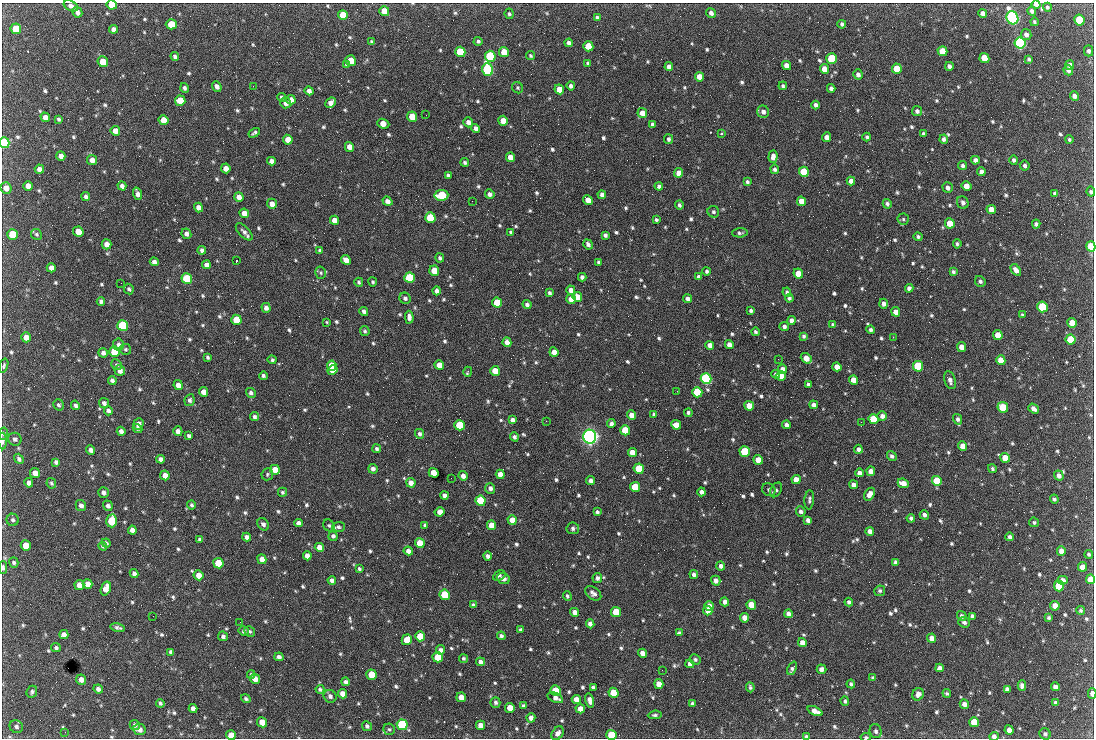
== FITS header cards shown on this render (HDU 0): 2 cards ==
NAXIS1  =                 1092 /fastest changing axis
NAXIS2  =                  736 /next to fastest changing axis

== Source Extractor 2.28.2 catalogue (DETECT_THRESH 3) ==
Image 1092 x 736 px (HDU 0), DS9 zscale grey, 1 PNG px = 1 image px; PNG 1096 x 740 px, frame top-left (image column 1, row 736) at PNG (2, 3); each listed source drawn as its Kron ellipse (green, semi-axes under 4 px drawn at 4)
Background 1880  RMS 40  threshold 120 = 3 sigma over >= 5 px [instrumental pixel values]
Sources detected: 855; of the 855, the 500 brightest by FLUX_AUTO listed and drawn (355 fainter detections omitted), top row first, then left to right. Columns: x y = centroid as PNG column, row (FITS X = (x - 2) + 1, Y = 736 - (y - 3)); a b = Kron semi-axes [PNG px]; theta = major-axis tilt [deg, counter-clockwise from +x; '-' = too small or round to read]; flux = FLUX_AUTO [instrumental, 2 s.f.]
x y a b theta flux
1036 4 4 4 - 8.5e+03
112 5 5 4 - 6.8e+04
71 6 8 4 -27 1.1e+04
1047 7 4 4 - 5.4e+03
384 11 5 5 - 5.1e+04
1032 11 4 4 - 8.6e+03
77 12 5 5 - 1.1e+04
711 13 5 4 - 1.1e+04
983 13 4 4 - 1.2e+04
509 14 5 4 - 5.2e+03
343 15 5 5 - 5.4e+04
597 17 4 3 - 4.7e+03
1012 18 7 6 - 1.1e+06
1079 20 5 5 - 1.5e+05
1034 22 4 3 - 4.8e+03
171 24 5 5 - 4.7e+04
842 24 4 3 - 5.6e+03
16 29 5 5 - 7.3e+04
113 29 4 4 - 1.0e+04
1026 34 5 5 - 9.8e+03
478 41 4 4 - 5.3e+03
372 42 3 3 - 4.8e+03
569 43 4 4 - 9.6e+03
1020 43 6 5 - 7.4e+05
588 46 5 5 - 5.7e+04
942 51 5 5 - 5.5e+04
1088 51 5 4 - 7.2e+03
460 52 5 5 - 1.6e+05
504 52 5 4 - 3.7e+04
175 56 4 4 - 7.1e+03
490 56 5 5 - 2.6e+05
530 56 5 4 - 4.7e+03
984 58 5 4 - 5.6e+04
832 59 5 5 - 1.9e+05
1029 59 4 3 - 5.7e+03
351 61 5 5 - 4.5e+04
103 62 5 5 - 7.5e+04
588 63 4 4 - 4.7e+03
346 65 4 3 - 4.8e+03
787 65 4 4 - 2.0e+04
1070 65 5 4 - 1.2e+04
949 66 4 4 - 9.4e+03
669 67 4 4 - 1.5e+04
824 69 5 4 - 2.5e+04
897 69 5 5 - 8.8e+04
488 70 6 5 - 5.5e+05
1068 70 5 4 - 9.2e+03
858 74 5 5 - 9.8e+03
699 77 5 4 - 3.0e+04
217 86 5 4 - 1.0e+04
253 86 2 2 - 1.9e+04
571 86 4 4 - 8.8e+03
783 86 4 3 - 4.7e+03
184 88 5 4 - 7.7e+03
518 88 6 5 - 5.0e+03
831 88 4 4 - 9.4e+03
559 89 5 4 - 4.0e+04
309 91 4 4 - 1.1e+04
1074 96 5 4 - 1.1e+04
281 97 4 4 - 4.7e+03
291 100 5 4 - 1.8e+04
180 101 5 5 - 6.0e+04
286 103 5 5 - 1.3e+04
331 103 6 4 42 1.5e+04
816 105 4 3 - 8.8e+03
917 111 5 5 - 8.4e+03
763 112 6 6 - 1.1e+04
642 113 5 5 - 2.9e+04
426 115 2 2 - 6.0e+03
45 117 5 4 - 1.4e+04
412 117 5 5 - 4.9e+04
59 119 4 3 - 5.4e+03
163 120 5 5 - 3.8e+04
503 121 5 5 - 3.3e+04
468 122 5 4 - 1.2e+04
383 124 6 4 -23 2.7e+04
652 124 4 3 - 6.2e+03
476 128 5 4 - 1.1e+04
115 131 5 4 - 2.1e+04
254 133 6 3 31 5.5e+03
721 134 3 3 - 5.8e+03
923 134 4 3 - 6.1e+03
827 137 5 4 - 1.6e+04
867 137 4 3 - 5.5e+03
668 139 5 4 - 6.7e+03
944 139 4 4 - 9.0e+03
288 140 5 4 - 2.7e+04
1069 140 4 4 - 5.0e+03
4 143 5 5 - 2.5e+05
349 147 5 4 - 2.2e+04
61 156 5 4 - 1.5e+04
510 157 5 4 - 2.8e+04
773 157 6 4 86 1.5e+04
92 160 5 5 - 1.7e+04
975 160 4 4 - 9.7e+03
1014 160 4 4 - 7.1e+03
271 161 4 4 - 1.2e+04
465 162 4 4 - 6.2e+03
1025 165 5 5 - 7.1e+03
963 166 4 4 - 6.6e+03
226 168 5 4 - 2.0e+04
39 169 4 4 - 1.1e+04
775 169 5 4 - 7.5e+03
804 172 5 5 - 1.4e+05
981 172 4 4 - 1.3e+04
678 173 5 4 - 1.8e+04
448 175 4 3 - 5.2e+03
851 181 4 4 - 1.3e+04
747 182 4 3 - 5.7e+03
28 186 5 4 - 1.9e+04
122 186 4 4 - 1.0e+04
659 186 4 3 - 7.6e+03
966 186 5 4 - 2.4e+04
6 188 6 5 - 2.1e+04
948 188 5 5 - 1.1e+04
1091 192 5 4 - 5.0e+03
1055 193 4 4 - 6.2e+03
137 194 6 4 -70 1.3e+04
490 194 5 4 - 1.0e+04
441 195 7 5 6 1.6e+05
602 195 4 4 - 9.7e+03
86 197 4 4 - 7.7e+03
239 197 5 4 - 1.8e+04
588 200 5 4 - 3.1e+04
387 201 5 4 - 1.3e+04
472 201 2 2 - 5.7e+03
801 201 5 4 - 3.1e+04
963 203 6 5 - 9.6e+03
272 204 5 4 - 1.7e+04
887 204 5 4 - 6.9e+03
679 205 4 3 - 5.6e+03
198 207 5 4 - 1.7e+04
991 209 5 4 - 2.5e+04
713 212 6 5 - 6.5e+03
244 213 5 4 - 2.1e+04
430 218 5 5 - 1.4e+05
903 219 5 5 - 5.9e+03
334 220 4 4 - 2.4e+04
656 220 4 3 - 5.2e+03
950 223 5 4 - 5.4e+04
1036 224 4 4 - 7.7e+03
78 232 5 5 - 3.1e+04
244 232 11 5 -46 1.1e+04
511 232 4 3 - 5.3e+03
740 233 8 4 4 6.5e+03
13 234 5 5 - 9.5e+04
36 234 6 5 - 5.2e+03
186 234 5 5 - 9.4e+03
605 235 4 4 - 7.5e+03
918 237 4 4 - 5.6e+03
106 244 5 5 - 1.8e+04
588 244 5 4 - 7.7e+03
957 244 5 4 - 4.7e+03
1091 246 5 4 - 7.5e+04
202 250 4 3 - 8.2e+03
320 250 3 3 - 4.9e+03
440 258 4 4 - 6.4e+03
346 260 5 4 - 2.0e+04
236 261 3 2 - 1.1e+05
154 262 4 4 - 9.5e+03
598 262 4 3 - 5.4e+03
206 265 4 4 - 1.2e+04
51 268 5 4 - 1.6e+04
1016 270 6 4 -54 1.5e+04
434 271 5 5 - 5.3e+04
707 271 4 4 - 5.7e+03
953 272 4 3 - 5.0e+03
321 273 6 5 - 4.7e+03
798 273 5 4 - 3.9e+04
582 277 4 4 - 8.7e+03
699 277 4 4 - 7.7e+03
409 278 5 5 - 2.5e+05
187 279 5 5 - 2.0e+05
980 281 6 5 - 6.7e+03
359 282 4 4 - 5.5e+03
373 282 4 4 - 4.7e+03
121 283 2 2 - 8.7e+03
909 288 4 4 - 9.4e+03
129 289 5 4 - 5.9e+03
571 290 4 4 - 1.6e+04
437 291 4 4 - 1.1e+04
787 292 4 4 - 5.8e+03
549 293 4 3 - 6.0e+03
577 297 5 4 - 2.6e+04
405 298 6 5 - 8.0e+03
789 298 4 4 - 5.7e+03
571 299 5 4 - 2.4e+04
687 299 4 4 - 9.4e+03
101 302 4 4 - 7.8e+03
497 303 5 5 - 8.1e+04
883 304 5 4 - 1.1e+04
527 305 4 4 - 8.3e+03
1042 307 5 5 - 2.5e+05
266 308 5 4 - 1.2e+04
364 311 4 4 - 9.0e+03
751 311 3 3 - 5.9e+03
896 312 5 4 - 2.5e+04
1022 315 4 3 - 5.2e+03
409 317 6 4 -88 1.2e+04
236 320 5 5 - 8.5e+04
792 321 4 4 - 1.1e+04
327 323 3 3 - 4.7e+03
1072 323 5 4 - 4.1e+04
833 325 4 4 - 5.8e+03
123 326 5 5 - 3.0e+05
784 326 5 4 - 7.1e+03
871 330 4 4 - 6.7e+03
365 331 5 4 - 4.9e+03
755 332 4 3 - 5.3e+03
998 335 5 4 - 3.3e+04
804 336 4 4 - 5.9e+03
26 337 5 4 - 2.5e+04
893 337 2 2 - 1.5e+04
1071 339 5 5 - 8.9e+04
507 342 5 4 - 1.7e+04
118 345 6 5 - 8.9e+03
710 345 4 4 - 1.6e+04
729 345 4 4 - 1.5e+04
961 347 5 4 - 2.2e+04
125 349 5 5 - 4.8e+03
114 352 5 5 - 1.1e+05
554 352 5 4 - 1.9e+04
103 353 5 4 - 1.0e+04
208 357 4 3 - 4.9e+03
806 358 6 4 -39 3.3e+04
778 359 2 2 - 1.1e+04
272 360 4 4 - 5.1e+03
1001 360 5 4 - 3.4e+04
117 365 6 5 - 4.9e+03
439 365 5 4 - 3.7e+04
4 366 7 4 73 4.7e+03
332 366 5 4 - 6.8e+04
918 366 5 5 - 2.6e+05
837 367 4 4 - 2.3e+04
783 369 4 4 - 1.4e+04
332 370 5 4 - 6.9e+04
120 371 5 5 - 1.4e+04
495 371 5 4 - 4.4e+04
468 372 5 3 - 8.9e+03
776 374 4 3 - 5.8e+03
263 376 4 3 - 6.3e+03
781 376 5 4 - 2.6e+04
706 379 5 5 - 6.2e+05
112 380 4 4 - 8.9e+03
854 380 5 4 - 3.2e+04
950 380 9 5 -72 1.2e+04
808 384 4 4 - 7.2e+03
178 385 5 4 - 1.7e+04
677 391 2 2 - 6.3e+03
203 392 5 4 - 2.0e+04
697 392 5 5 - 1.6e+05
251 393 5 4 - 8.0e+03
190 400 6 5 - 7.2e+03
104 403 5 4 - 9.2e+03
58 405 6 5 - 6.1e+03
75 405 5 4 - 7.5e+03
814 405 4 4 - 1.1e+04
749 406 5 4 - 3.6e+04
1003 407 5 5 - 9.5e+04
1034 409 6 4 -37 1.1e+04
108 411 5 4 - 8.4e+03
688 413 4 4 - 5.9e+03
631 415 5 4 - 2.3e+04
654 415 4 3 - 6.9e+03
882 416 5 4 - 1.2e+04
254 417 4 4 - 7.1e+03
873 419 5 5 - 9.1e+04
958 419 5 4 - 7.1e+03
512 420 4 4 - 9.7e+03
546 421 2 2 - 6.9e+03
861 422 2 2 - 7.3e+03
138 424 6 5 - 1.3e+04
611 424 4 4 - 9.1e+03
459 425 5 5 - 1.3e+05
676 425 5 4 - 3.2e+04
786 425 4 4 - 9.2e+03
137 428 5 4 - 5.1e+03
625 430 5 5 - 1.0e+05
121 431 4 4 - 9.9e+03
178 431 5 4 - 1.1e+04
3 434 6 5 - 5.0e+03
420 434 5 4 - 7.1e+03
189 436 4 4 - 7.1e+03
514 437 4 4 - 8.0e+03
590 437 7 6 - 1.5e+06
15 439 7 6 - 8.4e+03
3 441 8 4 -90 9.4e+03
963 446 5 4 - 2.0e+04
377 449 4 4 - 6.3e+03
858 449 4 4 - 9.0e+03
91 450 5 4 - 9.5e+03
745 451 5 5 - 1.5e+05
632 452 4 4 - 2.7e+04
892 456 5 4 - 7.0e+03
1005 458 5 4 - 4.2e+04
19 459 5 4 - 7.1e+03
160 459 4 4 - 9.2e+03
758 460 5 4 - 3.5e+04
56 462 4 4 - 7.4e+03
373 469 5 4 - 9.8e+03
639 469 5 5 - 1.2e+05
992 469 4 4 - 5.6e+03
275 470 5 5 - 4.3e+04
871 471 5 4 - 1.6e+04
35 473 5 5 - 1.9e+04
434 473 5 4 - 5.0e+04
859 473 4 4 - 1.3e+04
267 474 6 5 - 4.9e+03
500 474 4 4 - 2.0e+04
165 475 5 4 - 2.4e+04
463 476 5 4 - 1.3e+04
1059 476 5 4 - 1.4e+04
451 478 2 2 - 4.8e+03
796 480 5 4 - 2.9e+04
591 481 4 4 - 1.1e+04
937 481 5 5 - 1.5e+05
29 483 5 4 - 1.1e+04
51 483 5 4 - 4.8e+03
411 483 5 4 - 1.8e+04
903 483 6 4 -24 2.3e+04
854 485 4 4 - 1.3e+04
635 487 5 5 - 8.9e+04
490 488 5 5 - 1.1e+04
769 490 7 6 - 7.1e+03
776 490 8 5 60 7.1e+03
103 492 5 5 - 9.8e+03
282 492 4 4 - 5.3e+03
701 492 4 4 - 1.1e+04
870 494 7 4 57 1.7e+04
444 495 4 4 - 1.2e+04
1054 499 4 4 - 5.7e+03
809 500 9 5 85 6.4e+03
480 501 5 5 - 1.7e+05
81 505 6 5 - 1.0e+04
192 505 4 4 - 5.3e+03
108 506 5 5 - 9.2e+03
801 511 5 4 - 8.2e+03
440 512 5 4 - 1.6e+04
597 512 4 3 - 6.5e+03
924 515 5 4 - 9.3e+03
911 518 4 4 - 6.8e+03
13 520 6 6 - 7.7e+03
512 520 5 4 - 3.0e+04
808 520 4 4 - 9.0e+03
112 521 6 5 - 1.6e+05
1034 522 5 4 - 5.0e+03
298 523 4 4 - 1.2e+04
263 524 7 5 -53 8.8e+03
329 525 6 5 - 4.8e+03
425 525 4 3 - 4.8e+03
491 525 5 4 - 3.1e+04
339 527 6 5 - 7.5e+03
573 528 6 6 - 7.5e+03
132 530 4 4 - 1.4e+04
870 531 4 4 - 1.3e+04
333 536 5 4 - 7.3e+03
247 537 4 4 - 1.1e+04
1010 537 4 4 - 6.8e+03
200 539 4 3 - 6.6e+03
106 543 4 4 - 5.9e+03
420 543 5 4 - 4.6e+04
26 546 5 5 - 4.2e+04
103 546 4 4 - 5.1e+03
319 547 5 4 - 1.9e+04
408 551 4 4 - 1.2e+04
1061 551 5 4 - 1.7e+04
1089 554 4 4 - 5.2e+03
307 556 4 4 - 1.5e+04
488 556 4 4 - 8.6e+03
262 559 5 4 - 1.7e+04
896 562 4 4 - 6.7e+03
14 563 5 4 - 6.4e+03
218 563 5 5 - 8.4e+04
721 566 4 4 - 9.1e+03
3 567 6 3 -89 7.8e+03
1082 567 5 4 - 2.1e+04
359 569 4 3 - 5.2e+03
134 574 4 4 - 9.2e+03
694 574 4 4 - 7.8e+03
198 575 5 4 - 2.3e+04
499 576 6 4 29 5.4e+03
597 578 5 5 - 7.9e+03
503 579 7 5 -24 1.3e+04
1090 579 5 4 - 1.8e+04
332 580 4 4 - 9.5e+03
1062 580 5 4 - 1.3e+04
716 581 5 4 - 1.3e+04
88 584 5 4 - 2.3e+04
79 585 5 5 - 2.6e+04
1059 586 5 5 - 1.2e+05
106 588 7 5 72 2.9e+04
880 591 5 5 - 5.6e+03
593 593 9 6 -38 1.1e+04
445 595 5 5 - 1.2e+05
567 596 5 4 - 5.0e+03
725 602 4 4 - 9.4e+03
849 602 4 4 - 6.6e+03
473 605 4 3 - 6.7e+03
751 605 5 5 - 6.2e+04
709 606 5 4 - 1.8e+04
1055 606 5 4 - 2.4e+04
1081 610 4 4 - 4.8e+03
708 611 5 4 - 2.2e+04
574 612 4 4 - 1.3e+04
616 612 5 5 - 7.6e+04
788 614 4 4 - 1.1e+04
153 616 2 2 - 9.9e+03
962 616 5 4 - 7.4e+03
972 616 4 4 - 8.3e+03
745 618 5 4 - 2.3e+04
1049 618 4 3 - 5.5e+03
240 622 3 2 - 4.9e+03
964 622 6 5 - 7.5e+03
590 624 4 4 - 9.6e+03
118 628 7 3 -12 7.5e+03
521 630 4 3 - 5.8e+03
244 631 5 4 - 6.6e+03
250 632 5 5 - 4.8e+03
679 633 4 4 - 6.1e+03
64 635 4 4 - 1.3e+04
223 636 5 4 - 8.0e+03
420 636 5 5 - 5.7e+04
501 636 4 4 - 6.8e+03
932 638 5 4 - 1.9e+04
407 640 5 5 - 5.3e+04
802 643 4 4 - 1.9e+04
56 648 5 4 - 5.9e+03
441 650 4 4 - 9.8e+03
171 652 4 4 - 8.5e+03
642 653 4 4 - 1.8e+04
279 657 4 4 - 1.0e+04
438 657 5 5 - 9.4e+04
464 658 4 4 - 5.1e+03
695 659 5 5 - 5.8e+03
481 662 4 4 - 1.1e+04
690 664 4 4 - 1.1e+04
792 668 7 4 66 7.8e+03
940 668 4 4 - 1.2e+04
821 669 5 4 - 1.2e+04
662 670 2 2 - 6.0e+03
251 675 4 4 - 4.7e+03
372 675 5 5 - 8.3e+04
873 678 4 4 - 6.6e+03
255 679 5 4 - 2.0e+04
81 680 5 5 - 1.6e+04
346 682 4 4 - 8.8e+03
659 684 5 4 - 2.3e+04
851 684 4 4 - 5.8e+03
1022 685 5 4 - 1.0e+04
593 687 4 3 - 5.1e+03
750 687 5 3 - 5.3e+03
1055 687 5 4 - 1.4e+04
98 689 5 4 - 1.0e+04
320 689 4 4 - 5.5e+03
1007 689 4 4 - 1.0e+04
555 691 5 5 - 1.1e+05
32 692 6 5 - 5.9e+03
613 693 5 5 - 5.6e+04
947 693 4 3 - 5.3e+03
342 694 5 4 - 1.8e+04
918 694 6 5 - 1.3e+04
1092 694 5 3 - 1.9e+04
330 696 7 6 - 9.3e+03
461 697 5 4 - 3.0e+04
555 698 8 4 -25 1.4e+04
246 699 5 4 - 5.7e+03
576 699 5 4 - 2.0e+04
590 700 7 4 -74 1.4e+04
845 701 4 4 - 5.5e+03
495 702 5 5 - 6.7e+03
160 703 4 3 - 4.9e+03
1056 703 4 3 - 6.7e+03
692 704 4 3 - 7.0e+03
964 704 5 4 - 1.3e+04
523 706 4 3 - 5.3e+03
193 708 4 4 - 1.3e+04
510 708 5 5 - 4.1e+04
580 709 4 4 - 2.1e+04
815 711 8 4 -24 2.1e+04
655 715 7 4 5 5.3e+03
531 718 5 4 - 1.3e+04
262 722 5 5 - 3.8e+04
974 722 5 5 - 7.4e+04
135 725 5 5 - 7.1e+03
402 725 5 5 - 3.0e+05
480 725 5 4 - 2.0e+04
367 726 5 5 - 7.0e+03
16 727 7 6 - 8.8e+03
139 729 6 5 - 1.5e+04
389 729 6 5 - 5.1e+03
1009 730 5 4 - 1.6e+04
876 731 7 6 - 7.9e+03
65 732 2 2 - 1.0e+04
558 733 7 5 54 1.2e+04
1045 734 6 5 - 6.9e+03
231 735 5 5 - 2.8e+04
611 735 5 5 - 8.5e+04
806 736 4 3 - 4.8e+03
994 736 4 4 - 1.0e+04
866 737 5 4 - 4.7e+03
At the frame edge (FLAGS 8, measured only in part): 16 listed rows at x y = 1036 4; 112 5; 71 6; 4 143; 1091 246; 4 366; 3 434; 3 441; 3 567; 1090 579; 1092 694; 231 735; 611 735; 806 736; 994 736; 866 737
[355 fainter detections neither listed nor drawn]